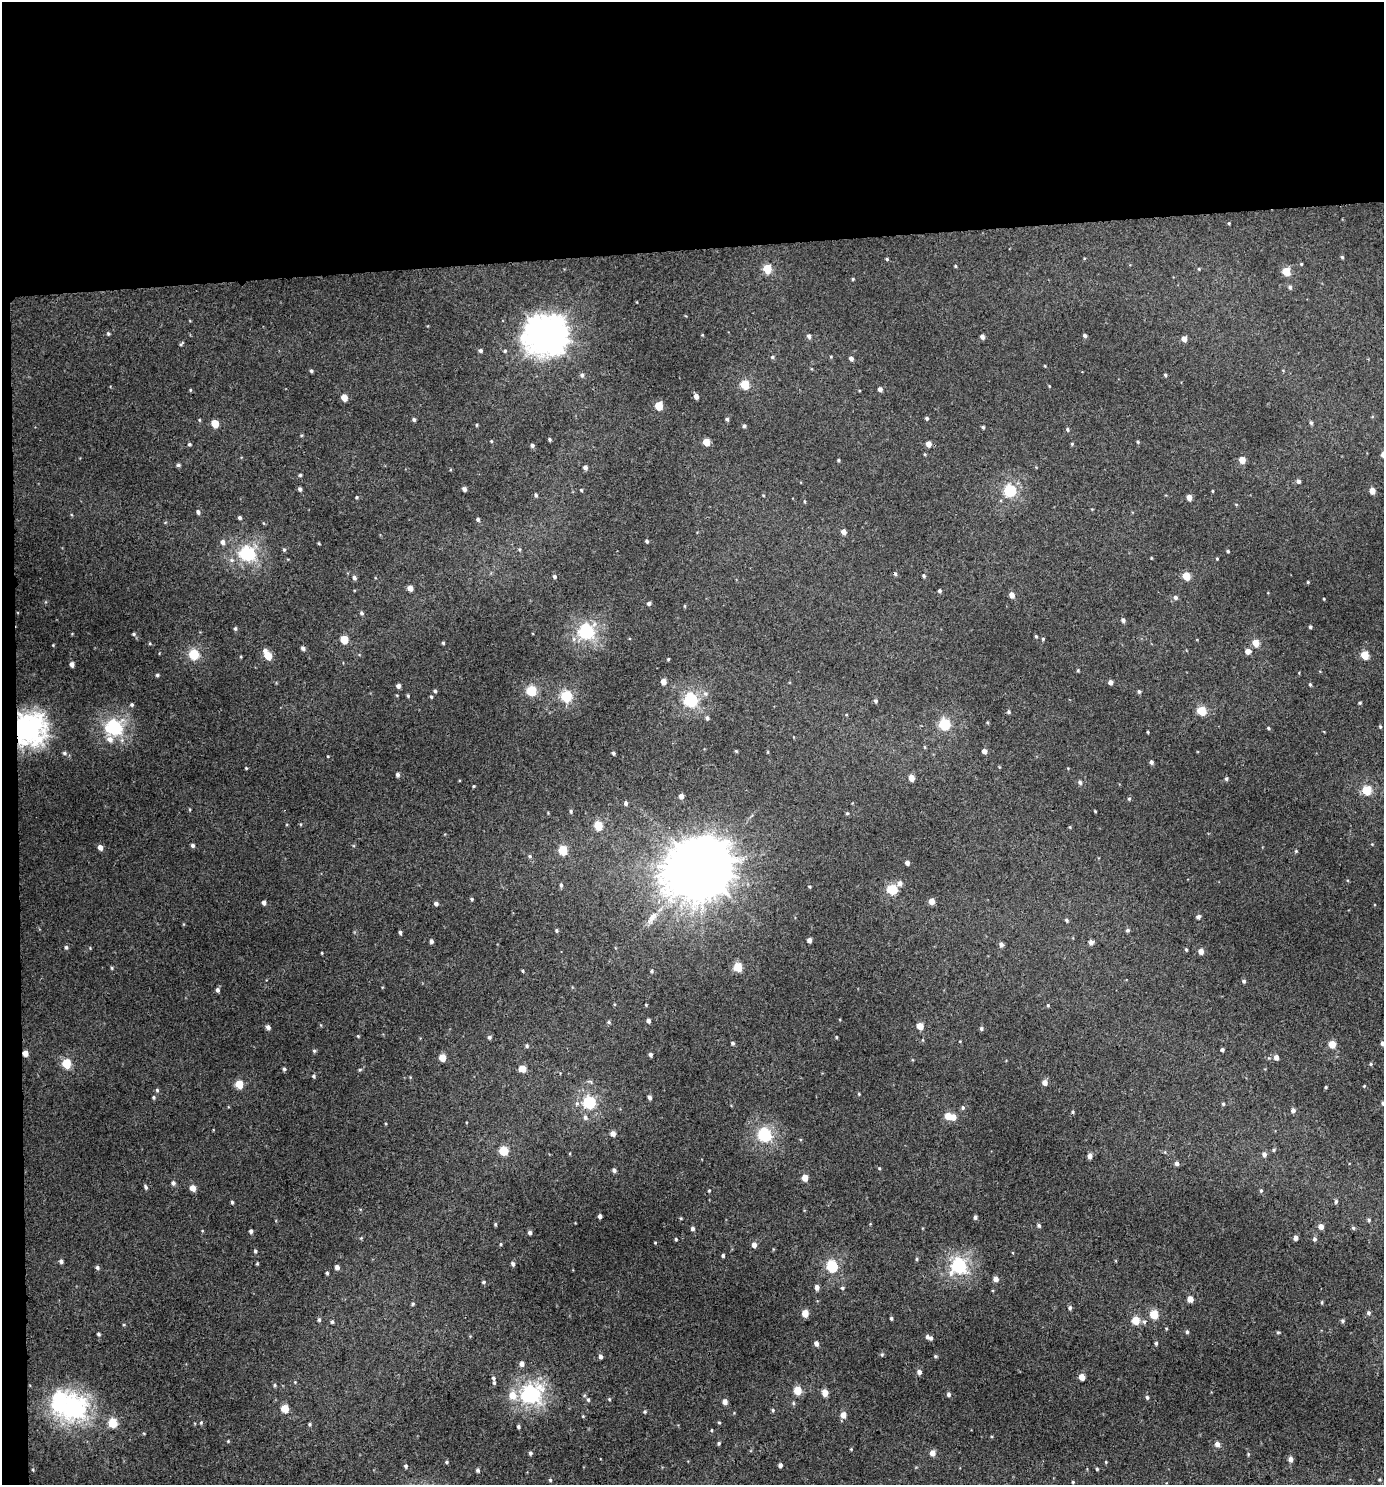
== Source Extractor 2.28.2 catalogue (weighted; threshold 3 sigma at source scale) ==
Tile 1 of 3 x 3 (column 1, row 1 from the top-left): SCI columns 7-1388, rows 2971-4453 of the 4199 x 4457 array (HDU 1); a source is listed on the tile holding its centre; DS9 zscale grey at full resolution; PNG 1386 x 1487 px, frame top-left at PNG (2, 2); no overlay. Shown black and unused: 18% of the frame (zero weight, under 3 of 4 exposures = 1% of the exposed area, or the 3 px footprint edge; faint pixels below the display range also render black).
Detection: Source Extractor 2.28.2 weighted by HDU 2 'WHT'; one run over the whole footprint, this tile lists its part. Background 0.00555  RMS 0.0031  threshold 0.0141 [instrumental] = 3 sigma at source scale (4.5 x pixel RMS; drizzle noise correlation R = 1.50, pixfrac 1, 0.0396/0.0396 arcsec/px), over >= 5 px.
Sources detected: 327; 2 inside a brighter object's white glare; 1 cosmic-ray / hot-pixel residue — not listed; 2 inside a brighter listed object's ellipse — not listed separately; the other 322 listed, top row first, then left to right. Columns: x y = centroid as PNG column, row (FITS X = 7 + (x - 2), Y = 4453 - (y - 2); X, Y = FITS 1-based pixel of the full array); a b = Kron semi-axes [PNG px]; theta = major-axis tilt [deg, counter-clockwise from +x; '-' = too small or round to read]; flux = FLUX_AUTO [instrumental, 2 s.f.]
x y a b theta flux
1229 223 4 3 - 0.25
1342 257 4 4 - 0.36
887 259 4 3 - 0.32
1301 264 3 3 - 0.25
767 269 5 5 - 11
1199 269 4 3 - 0.27
1286 271 5 5 - 8.8
853 279 5 3 - 0.27
1290 287 5 5 - 0.57
108 334 5 4 - 0.38
546 335 15 14 - 350
1085 335 4 4 - 0.73
809 336 6 4 -72 0.71
982 337 5 4 - 1
1184 339 5 4 - 1.9
181 344 6 3 45 0.36
480 351 4 4 - 0.56
505 351 4 4 - 0.35
772 357 4 4 - 0.43
851 358 5 4 - 0.93
311 371 4 4 - 0.5
582 375 5 5 - 0.68
1165 375 4 3 - 0.4
745 385 5 5 - 11
880 389 4 4 - 1.1
696 396 5 4 - 1.3
344 397 5 4 - 3.4
659 406 5 5 - 7.9
927 418 4 4 - 0.48
727 419 4 4 - 0.48
414 420 4 4 - 0.55
215 423 5 5 - 5.4
1311 423 5 4 - 0.51
476 425 4 3 - 0.25
744 426 4 3 - 0.5
983 427 4 3 - 0.43
1067 429 5 4 - 0.44
550 439 4 3 - 0.42
706 442 5 4 - 4.8
1138 442 4 4 - 0.34
189 444 4 4 - 0.4
929 444 5 4 - 2.1
532 445 4 4 - 0.67
838 460 5 3 - 0.31
1242 460 5 4 - 3.8
178 465 5 4 - 0.49
585 468 5 4 - 0.85
300 475 4 4 - 0.34
1298 481 5 4 - 0.82
300 489 5 4 - 0.64
464 489 4 4 - 0.92
581 490 4 3 - 0.3
1010 491 6 5 - 27
1213 491 4 3 - 0.21
1372 491 4 4 - 3.1
536 495 5 4 - 0.46
357 497 4 4 - 0.29
1189 497 4 4 - 2.2
198 512 5 4 - 0.71
240 518 4 3 - 0.57
478 519 4 4 - 0.48
843 532 4 4 - 1.7
647 541 4 3 - 0.46
223 542 6 5 - 1
284 550 5 4 - 0.36
1228 551 4 3 - 0.3
247 554 7 6 - 48
1217 558 4 3 - 0.23
231 560 6 5 - 0.66
924 576 4 4 - 0.42
1186 576 5 4 - 7.6
554 577 5 4 - 0.54
354 578 5 5 - 0.69
1308 582 3 3 - 0.28
410 588 4 4 - 2.1
939 591 4 4 - 0.44
1012 595 5 4 - 1.9
1175 597 5 5 - 0.76
1324 599 4 2 - 0.21
649 603 4 4 - 0.61
685 606 5 3 - 0.25
361 613 5 4 - 0.54
1123 620 5 4 - 0.76
1310 627 4 3 - 0.4
235 629 5 4 - 0.42
586 632 6 6 - 53
134 634 5 4 - 0.41
1036 636 4 3 - 0.36
344 639 5 5 - 7.9
1043 639 4 4 - 0.3
443 643 4 3 - 0.33
1256 643 5 4 - 4.5
303 648 5 4 - 0.76
265 651 6 5 - 0.75
1248 651 5 5 - 2
194 654 5 5 - 18
1365 655 5 4 - 8.2
268 656 6 5 - 6.1
668 659 4 3 - 0.28
72 664 4 4 - 1.2
1078 670 5 3 - 0.29
157 675 4 4 - 0.46
663 682 4 4 - 2.3
1110 682 4 4 - 1.2
1310 684 4 4 - 0.34
398 686 4 4 - 0.92
435 691 4 4 - 0.48
531 691 5 5 - 18
1139 691 4 4 - 0.5
408 696 5 3 - 0.31
566 696 5 5 - 23
431 697 4 3 - 0.35
691 700 6 5 - 43
876 701 5 4 - 0.51
1360 703 4 3 - 0.32
132 705 5 5 - 0.44
1202 711 5 5 - 12
1009 712 5 4 - 0.45
707 718 5 5 - 0.57
944 724 5 5 - 25
1380 726 5 3 - 0.28
114 727 7 6 - 60
1268 728 4 3 - 0.35
28 729 10 10 - 210
1148 732 4 2 - 0.26
110 739 8 7 - 1.7
736 751 4 4 - 0.29
984 751 4 4 - 1.5
64 753 6 4 -23 0.49
613 753 4 4 - 0.42
1151 762 4 4 - 0.74
246 768 4 3 - 0.25
398 774 4 4 - 0.71
911 778 5 4 - 3.1
1226 779 4 4 - 0.53
1080 782 5 5 - 0.69
474 786 4 3 - 0.25
1367 790 5 5 - 13
681 796 4 4 - 1.5
1129 799 5 4 - 0.35
626 803 5 4 - 0.73
571 811 5 4 - 0.42
1095 811 3 2 - 0.25
598 826 5 5 - 9.5
193 845 4 4 - 0.57
100 847 5 4 - 1.6
563 850 5 5 - 12
1296 851 4 4 - 0.33
530 856 5 4 - 0.38
907 863 4 4 - 1
700 868 20 19 - 2400
900 883 6 6 - 1.2
561 885 4 4 - 0.45
810 887 4 3 - 0.29
892 889 5 5 - 16
472 899 4 4 - 0.36
932 901 5 4 - 2.6
264 903 4 4 - 0.86
436 903 5 5 - 0.7
652 917 11 8 52 1.8
1198 917 4 4 - 0.98
1067 920 5 4 - 0.44
556 930 4 4 - 0.39
1127 930 5 4 - 0.5
400 932 4 3 - 0.57
809 940 4 4 - 1.1
431 941 5 4 - 0.7
1091 942 5 4 - 1.2
1001 945 5 4 - 0.97
66 947 4 4 - 0.43
1186 950 4 3 - 0.33
1201 951 4 4 - 2
322 953 4 2 - 0.25
738 967 5 5 - 10
112 968 5 3 - 0.32
523 971 3 3 - 0.32
652 971 4 4 - 0.39
1244 981 5 4 - 0.49
217 990 5 5 - 0.68
1048 1005 4 3 - 0.28
648 1021 4 4 - 0.86
609 1022 5 4 - 0.42
920 1026 5 4 - 4.9
268 1027 5 5 - 0.89
981 1029 5 5 - 0.52
358 1036 5 3 - 0.24
489 1037 5 5 - 0.52
836 1037 4 3 - 0.25
733 1043 5 4 - 0.44
1383 1043 4 4 - 1
1332 1044 5 4 - 5.1
527 1046 5 4 - 0.38
1222 1050 4 4 - 0.57
314 1051 5 4 - 0.39
25 1053 4 4 - 2.2
650 1055 4 4 - 0.74
442 1057 5 5 - 5
1276 1058 5 4 - 1.6
66 1063 5 5 - 12
1371 1064 5 4 - 0.38
522 1068 5 4 - 4.8
284 1069 4 4 - 0.48
360 1069 5 3 - 0.33
313 1076 4 4 - 0.39
1045 1083 5 4 - 1.8
239 1084 5 5 - 8.4
1364 1086 4 4 - 0.24
1326 1087 5 3 - 0.31
157 1090 5 4 - 0.4
153 1097 5 3 - 0.35
650 1097 5 4 - 0.73
589 1102 6 5 - 32
1383 1103 4 4 - 0.56
1223 1104 4 4 - 0.35
963 1107 5 4 - 0.48
1293 1110 5 5 - 0.89
1073 1112 4 4 - 0.34
948 1116 5 5 - 4.6
585 1117 6 5 - 0.71
613 1134 4 4 - 1.7
765 1135 6 5 - 45
503 1151 5 5 - 12
1264 1154 5 5 - 0.95
1090 1156 5 4 - 1.4
1177 1163 4 4 - 0.89
614 1170 4 4 - 0.85
805 1178 4 4 - 3.9
173 1183 5 5 - 0.74
146 1187 5 4 - 0.5
193 1188 5 4 - 2.7
709 1190 4 3 - 0.25
1261 1191 5 4 - 0.39
1336 1201 6 4 89 0.48
232 1202 4 4 - 0.38
600 1216 4 3 - 0.81
975 1217 4 4 - 0.64
1369 1220 5 4 - 0.41
495 1224 4 4 - 0.33
1039 1225 5 4 - 0.49
1321 1226 4 4 - 2
693 1228 4 4 - 0.77
1353 1228 5 4 - 0.38
251 1231 4 4 - 0.66
530 1232 4 4 - 0.75
1296 1238 4 4 - 1.3
676 1239 4 3 - 0.34
1314 1239 5 4 - 0.57
655 1243 4 3 - 0.23
754 1245 5 4 - 1.6
255 1251 4 4 - 0.4
723 1255 4 3 - 0.46
917 1259 5 3 - 0.36
61 1261 5 4 - 0.71
513 1264 5 4 - 0.69
832 1266 6 5 - 25
959 1266 6 6 - 55
97 1267 5 4 - 0.6
337 1267 4 4 - 1.1
327 1273 4 4 - 0.36
996 1279 5 4 - 1.7
483 1282 4 3 - 0.38
817 1287 5 4 - 1.4
842 1288 5 4 - 0.42
1190 1299 4 4 - 3.1
413 1304 4 4 - 0.35
1070 1308 6 4 87 0.52
805 1313 5 5 - 3.9
1368 1313 5 4 - 0.54
1154 1314 5 5 - 8.7
891 1318 4 3 - 0.41
319 1320 5 4 - 0.44
1136 1320 5 5 - 7
1342 1321 5 4 - 0.46
332 1322 4 4 - 0.42
1187 1332 5 4 - 0.44
1278 1332 5 3 - 0.32
98 1334 4 3 - 0.4
927 1337 5 4 - 0.73
816 1343 5 4 - 1.2
1156 1343 4 4 - 0.47
882 1354 5 3 - 0.37
935 1356 4 4 - 0.39
600 1357 4 4 - 0.87
521 1364 5 4 - 1.4
919 1372 5 5 - 1.1
1082 1377 4 4 - 3.3
493 1378 5 4 - 0.56
275 1385 5 3 - 0.36
797 1390 5 5 - 7
825 1393 5 4 - 3.7
531 1394 7 7 - 89
949 1394 5 5 - 0.65
513 1395 7 7 - 4
1147 1397 5 4 - 0.53
609 1399 4 3 - 0.28
588 1400 5 4 - 0.38
725 1402 5 4 - 1.5
793 1403 6 3 -72 0.34
60 1404 7 6 - 32
75 1408 8 8 - 110
285 1408 5 5 - 7.9
773 1410 4 4 - 0.39
645 1412 5 4 - 0.35
843 1415 4 4 - 3.2
201 1422 5 3 - 0.32
113 1423 5 5 - 13
719 1423 5 3 - 0.26
309 1424 4 4 - 0.36
518 1427 4 3 - 0.49
719 1443 4 4 - 0.38
1217 1444 5 4 - 1.5
530 1453 5 4 - 0.52
932 1453 5 4 - 2.4
1290 1459 5 4 - 1.4
447 1462 4 4 - 0.33
1106 1462 5 3 - 0.25
780 1465 4 4 - 0.95
406 1466 4 4 - 0.48
1097 1469 3 3 - 0.32
478 1470 4 4 - 0.54
550 1480 4 4 - 0.38
1073 1482 3 3 - 0.27
Overlapping masked pixels (flux is a lower limit): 2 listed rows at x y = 28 729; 25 1053
Isophote crosses this tile's border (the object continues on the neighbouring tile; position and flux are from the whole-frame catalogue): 2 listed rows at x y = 1383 1043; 1383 1103